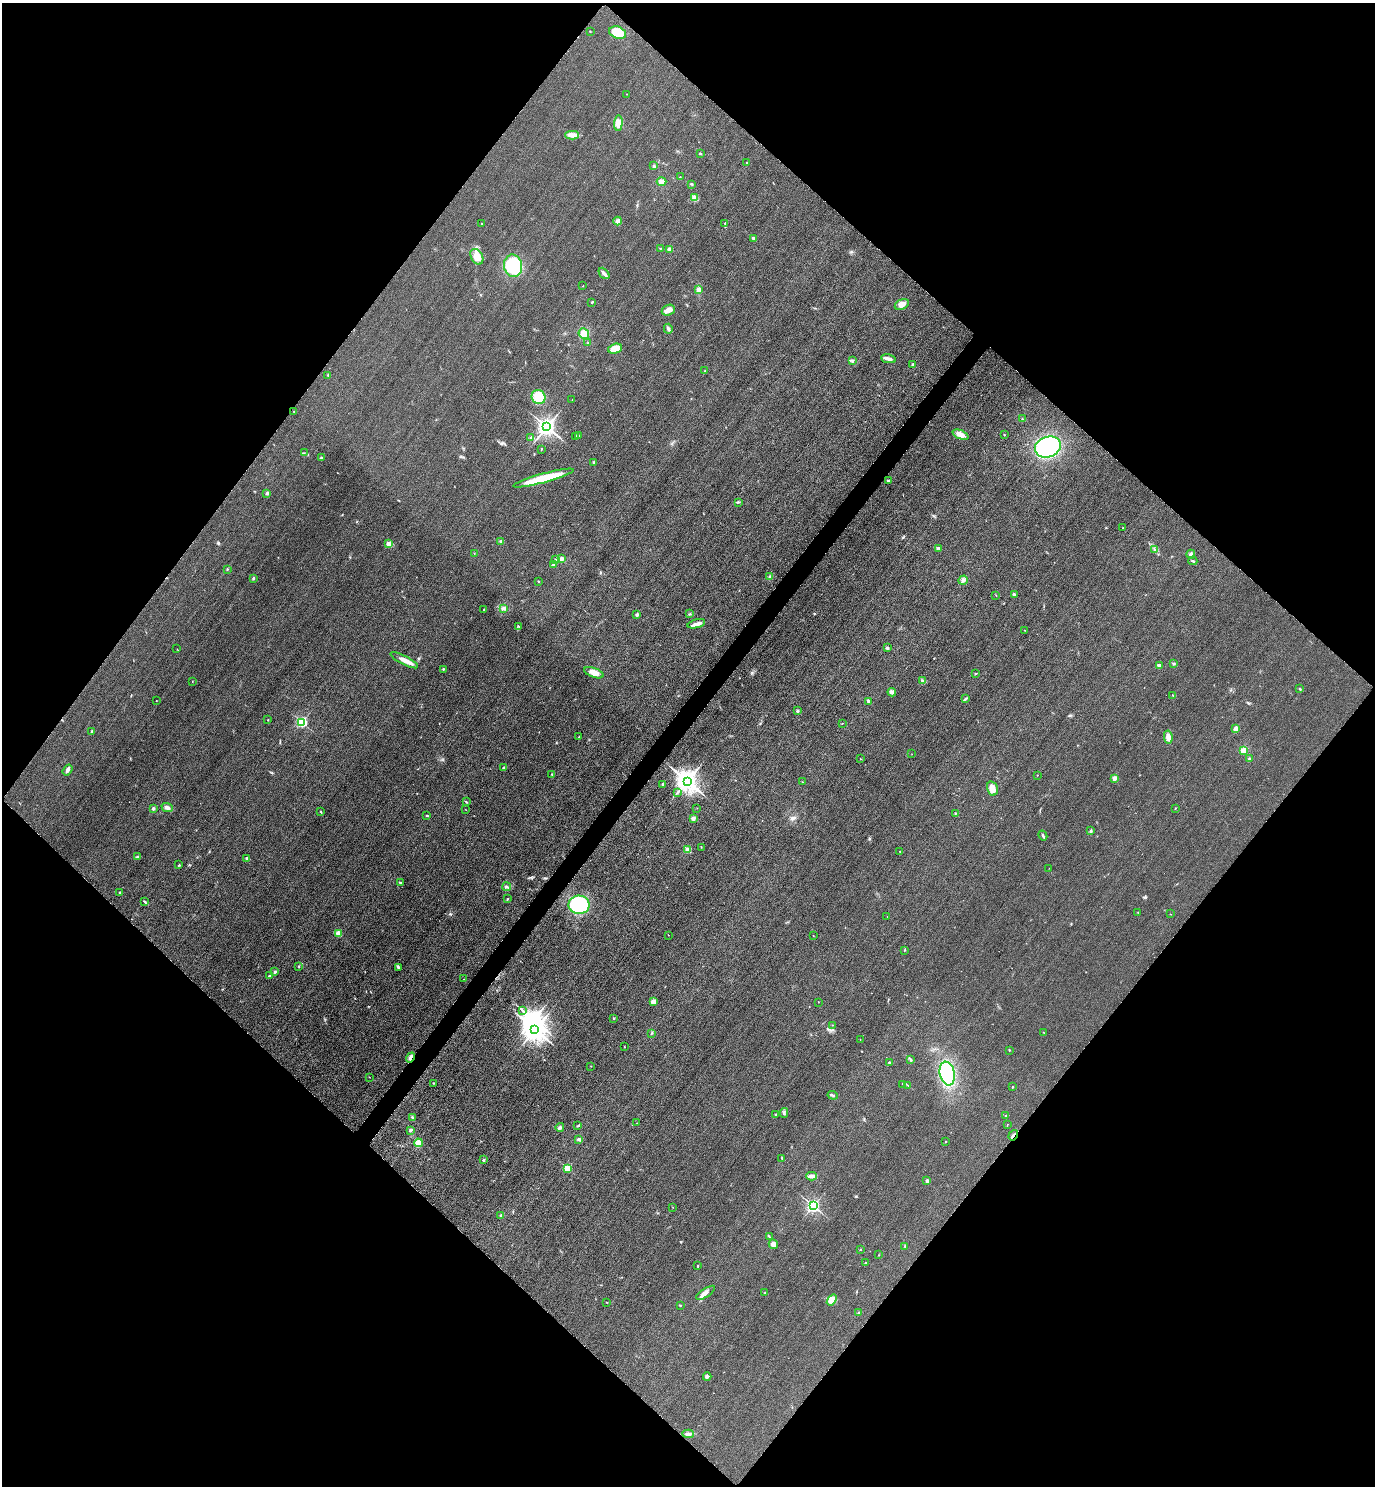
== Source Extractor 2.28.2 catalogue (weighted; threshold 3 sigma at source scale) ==
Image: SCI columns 325-5814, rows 30-5965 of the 5996 x 5993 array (HDU 1 of 3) = the unmasked area's bounding box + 8 px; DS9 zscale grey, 4 x 4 block average (1 PNG px = mean of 4 x 4 image px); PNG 1377 x 1488 px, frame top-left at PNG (2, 3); each listed source drawn as its Kron ellipse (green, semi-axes under 4 px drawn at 4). Shown black and unused: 51% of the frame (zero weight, under 3 of 4 exposures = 3% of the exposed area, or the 3 px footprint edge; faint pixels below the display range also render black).
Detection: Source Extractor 2.28.2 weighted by HDU 2 'WHT'. Background 0.051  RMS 0.017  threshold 0.0752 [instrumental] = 3 sigma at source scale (4.5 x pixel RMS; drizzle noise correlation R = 1.50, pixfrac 1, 0.05/0.05 arcsec/px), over >= 5 px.
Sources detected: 217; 2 inside a brighter object's white glare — neither listed nor drawn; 1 coinciding with a brighter row at this scale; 2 inside a brighter listed object's ellipse — not listed separately; the other 212 listed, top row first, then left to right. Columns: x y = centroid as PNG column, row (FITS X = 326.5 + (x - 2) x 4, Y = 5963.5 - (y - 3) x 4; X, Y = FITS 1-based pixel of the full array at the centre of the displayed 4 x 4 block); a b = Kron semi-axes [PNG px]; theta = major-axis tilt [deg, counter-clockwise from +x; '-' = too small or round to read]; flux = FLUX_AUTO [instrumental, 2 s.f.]
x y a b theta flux
590 31 2 2 - 5.4
617 33 9 6 -20 270
626 94 2 2 - 2.1
618 123 7 4 84 72
572 135 7 3 0 57
700 153 2 2 - 8.3
746 162 2 2 - 7.4
654 166 3 2 - 12
680 177 2 2 - 4.2
661 182 5 3 - 54
691 184 3 2 - 7.3
694 198 4 3 - 30
618 221 4 3 - 32
482 223 2 2 - 5.4
724 223 3 2 - 5.3
754 238 3 2 - 24
660 248 2 2 - 4.6
669 250 3 3 - 45
477 257 8 5 -60 100
513 266 11 9 -79 500
604 273 6 3 -49 35
583 286 2 2 - 3.8
698 290 4 3 - 25
592 302 3 2 - 8.5
902 304 7 5 25 56
668 310 7 5 24 47
668 329 5 3 - 17
584 334 5 5 - 73
588 343 2 2 - 8.5
615 349 7 4 17 120
888 359 7 3 -9 38
852 361 4 2 - 8.6
913 364 4 3 - 13
704 371 2 2 - 5.2
328 375 2 2 - 3.6
539 397 7 6 - 130
572 400 2 2 - 3.5
294 412 2 2 - 3.3
1022 419 2 2 - 5.7
547 427 3 3 - 6200
960 435 8 4 -23 90
1004 435 2 2 - 5.1
576 436 2 2 - 6.6
579 436 3 2 - 7.9
531 438 2 2 - 8.7
1048 447 13 10 20 930
541 449 2 2 - 4.3
304 453 2 2 - 4.3
321 458 4 2 - 8.6
594 462 3 2 - 8.2
543 478 31 4 15 350
888 481 2 2 - 30
267 493 4 2 - 14
738 502 2 2 - 6
1123 528 2 2 - 6.4
500 542 4 3 - 16
389 544 2 2 - 280
939 548 3 2 - 8.6
1154 549 2 2 - 4
474 554 2 2 - 3.1
1191 554 5 3 - 24
561 558 3 3 - 28
556 560 3 2 - 12
1193 561 4 2 - 9.1
553 565 3 3 - 16
227 569 2 2 - 6.9
770 577 3 2 - 13
253 578 3 2 - 11
963 580 5 3 - 23
538 581 3 2 - 6.7
996 595 2 2 - 3.4
1014 595 3 2 - 17
504 608 4 3 - 23
484 609 2 2 - 3.3
637 614 3 3 - 18
690 614 2 2 - 3.9
696 624 9 4 16 44
519 626 2 2 - 3.2
1025 630 2 2 - 2.9
887 648 2 2 - 19
177 649 2 2 - 2.9
404 660 15 3 -27 76
1174 664 3 2 - 10
1159 665 4 2 - 25
443 669 2 2 - 5.1
594 673 10 4 -19 76
976 674 3 2 - 5.9
192 681 2 2 - 2.8
923 681 3 2 - 11
1300 689 2 2 - 8.4
892 692 4 3 - 31
1173 696 3 2 - 6.2
966 699 3 2 - 9.1
156 701 2 2 - 3.6
868 701 4 2 - 11
797 711 3 2 - 15
268 720 2 2 - 3.6
302 722 2 2 - 1400
842 724 2 2 - 3.2
1236 729 3 3 - 20
92 731 3 2 - 14
579 737 2 2 - 5.8
1168 737 6 4 -81 60
1244 750 4 3 - 52
912 754 2 2 - 2.4
860 759 2 2 - 8
1249 759 3 2 - 10
503 767 2 2 - 29
67 770 6 3 56 24
552 774 2 2 - 5.6
1037 775 2 2 - 3.2
1115 778 2 2 - 150
687 781 4 3 - 12000
802 782 2 2 - 2.3
663 784 2 2 - 43
992 788 7 5 -74 79
677 792 2 2 - 3.8
466 802 4 2 - 8
153 808 2 2 - 16
167 808 6 3 -23 37
697 808 2 2 - 3
1175 808 2 2 - 5.1
466 810 2 2 - 2.9
321 812 4 2 - 7.8
955 813 2 2 - 7.3
427 816 3 2 - 6.1
693 818 2 2 - 150
1091 831 2 2 - 8.5
1043 836 5 2 - 13
701 847 2 2 - 3.1
688 850 2 2 - 330
900 852 2 2 - 7.2
137 857 2 2 - 6.1
247 858 4 3 - 13
179 865 2 2 - 4.3
1049 868 2 2 - 2.2
400 883 3 2 - 8
507 887 4 2 - 14
120 893 3 2 - 9.1
507 899 2 2 - 8.6
145 902 4 2 - 10
579 905 10 9 - 970
1138 912 2 2 - 3.8
1170 914 2 2 - 3.4
887 916 2 2 - 2.1
338 933 2 2 - 240
668 935 2 2 - 2.1
813 936 2 2 - 2.8
904 950 2 2 - 4.5
299 966 2 2 - 5.9
398 967 3 2 - 13
275 972 3 2 - 14
269 976 3 2 - 8.8
464 979 2 2 - 2.5
653 1002 3 3 - 59
818 1002 2 2 - 2.4
522 1010 2 2 - 6.1
614 1019 2 2 - 3.3
832 1025 2 2 - 2.7
535 1029 4 3 - 11000
651 1033 2 2 - 6.7
1044 1033 2 2 - 2.9
860 1040 2 2 - 4.3
624 1047 2 2 - 4.6
1009 1050 2 2 - 7
411 1057 5 3 - 28
911 1059 4 2 - 9.7
890 1063 3 2 - 12
591 1066 2 2 - 3.4
947 1074 12 7 -78 720
369 1077 2 2 - 3
433 1083 3 2 - 6.6
903 1084 2 2 - 4.3
908 1085 2 2 - 3.6
1012 1087 2 2 - 4.4
833 1095 5 2 - 17
784 1113 5 3 - 17
775 1114 2 2 - 5.9
1006 1115 2 2 - 3.4
412 1117 3 2 - 8.9
637 1123 2 2 - 2.4
1007 1124 2 2 - 2.3
577 1126 3 2 - 6.7
560 1127 4 3 - 17
411 1130 3 2 - 24
1013 1135 5 2 - 17
579 1140 4 3 - 20
945 1141 2 2 - 8.1
418 1143 4 4 - 65
782 1158 4 2 - 7.5
484 1160 3 2 - 14
567 1168 2 2 - 460
812 1176 5 2 - 54
927 1181 2 2 - 70
813 1206 2 2 - 2700
673 1207 2 2 - 2.2
501 1216 4 3 - 21
769 1237 3 2 - 7.4
773 1244 5 4 - 45
905 1246 3 2 - 4.5
860 1249 2 2 - 3.5
878 1255 2 2 - 2.9
866 1263 2 2 - 5.7
697 1266 2 2 - 5.8
706 1293 11 3 33 43
764 1293 2 2 - 2.9
832 1300 6 4 52 85
607 1302 2 2 - 3.7
680 1305 2 2 - 4
859 1313 2 2 - 5.2
707 1377 4 3 - 16
688 1434 5 3 - 25
Overlapping masked pixels (flux is a lower limit): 2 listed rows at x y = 411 1057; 1013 1135
Diffuse or blended objects may show on this block-average render without a row.